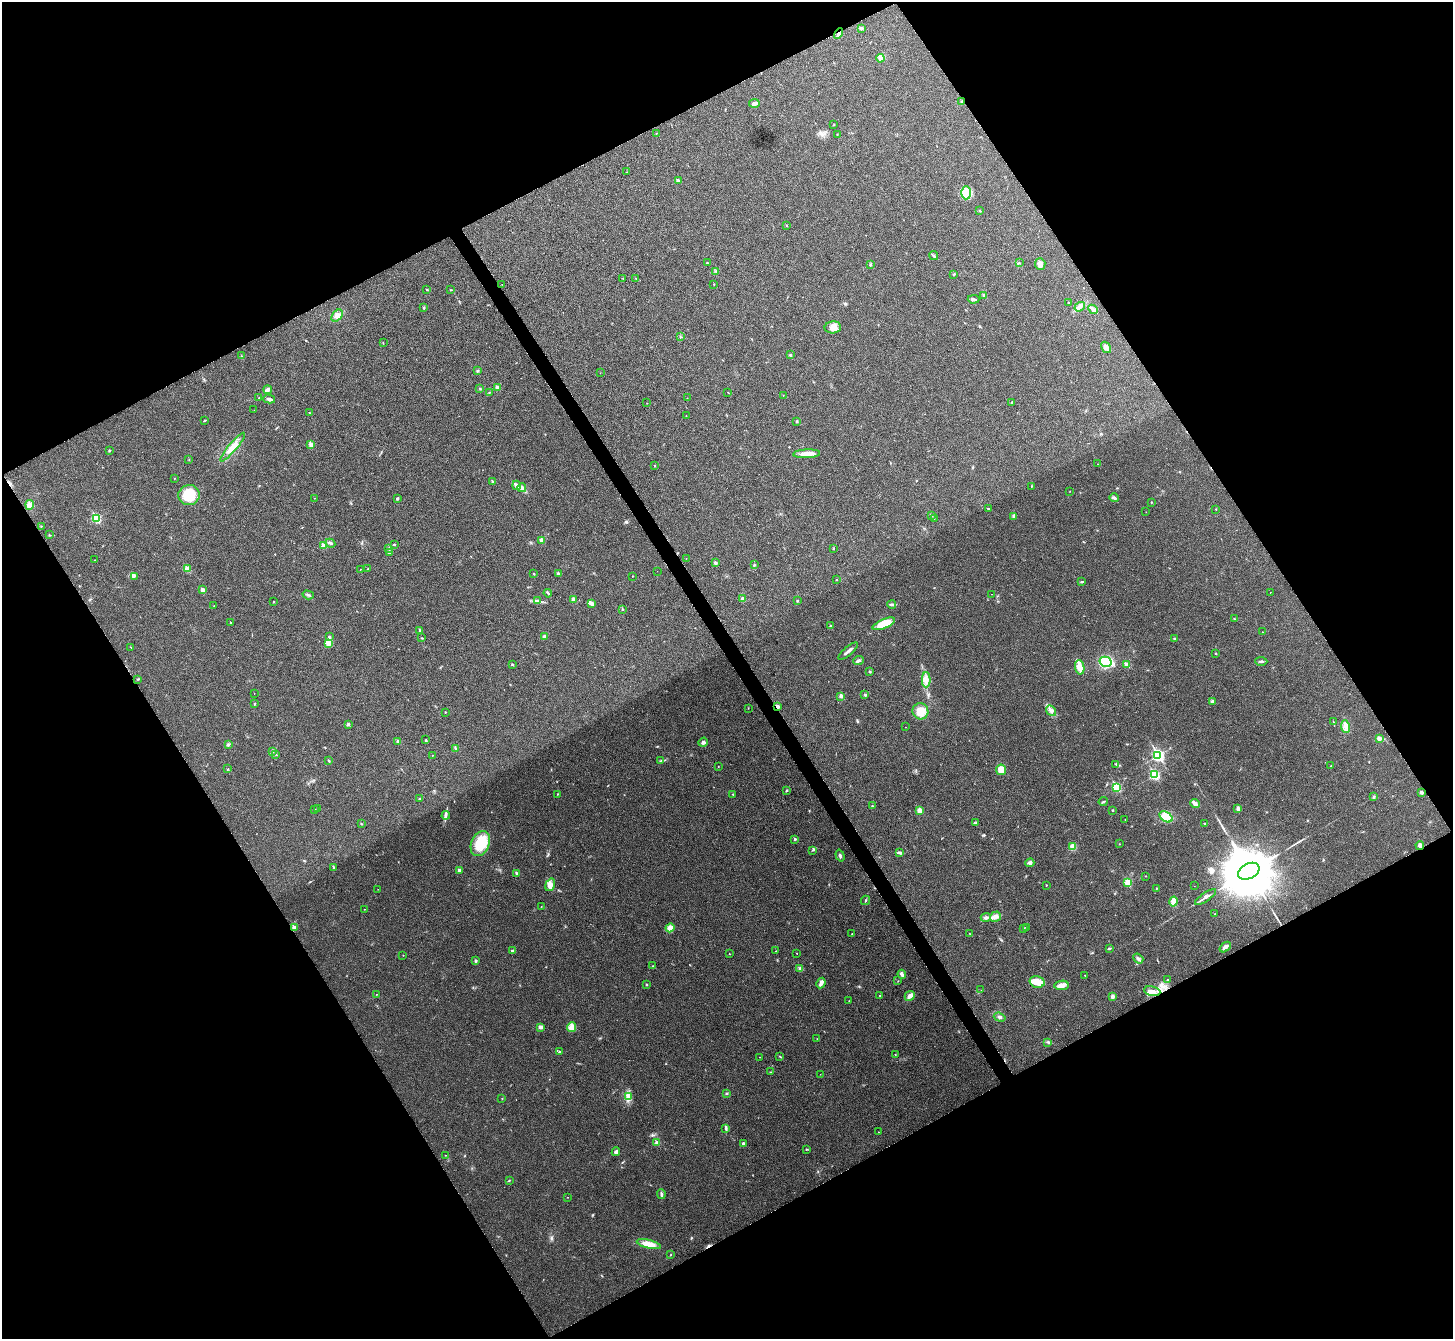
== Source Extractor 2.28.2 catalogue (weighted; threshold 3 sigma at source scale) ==
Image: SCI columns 7-5807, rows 163-5509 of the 5817 x 5809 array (HDU 1 of 3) = the unmasked area's bounding box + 8 px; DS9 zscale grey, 4 x 4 block average (1 PNG px = mean of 4 x 4 image px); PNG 1455 x 1341 px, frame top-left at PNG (2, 2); each listed source drawn as its Kron ellipse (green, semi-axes under 4 px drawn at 4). Shown black and unused: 48% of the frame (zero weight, under 3 of 4 exposures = <1% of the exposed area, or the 3 px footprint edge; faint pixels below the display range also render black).
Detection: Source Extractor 2.28.2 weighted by HDU 2 'WHT'. Background 0.0467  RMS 0.0066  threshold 0.0295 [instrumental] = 3 sigma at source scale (4.5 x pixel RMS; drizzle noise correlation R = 1.50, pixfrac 1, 0.05/0.05 arcsec/px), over >= 5 px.
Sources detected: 289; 1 cosmic-ray / hot-pixel residue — neither listed nor drawn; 1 coinciding with a brighter row at this scale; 5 inside a brighter listed object's ellipse — not listed separately; the other 282 listed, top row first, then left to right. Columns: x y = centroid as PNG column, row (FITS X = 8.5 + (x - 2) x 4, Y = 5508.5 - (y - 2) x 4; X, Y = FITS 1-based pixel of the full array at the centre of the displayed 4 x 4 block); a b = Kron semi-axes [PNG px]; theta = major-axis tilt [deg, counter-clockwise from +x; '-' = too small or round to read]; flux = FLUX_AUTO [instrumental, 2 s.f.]
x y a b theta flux
861 28 3 2 - 6.6
839 34 5 2 - 10
880 58 4 3 - 8.3
962 101 2 2 - 4
754 103 5 4 - 12
834 125 2 2 - 2.1
656 133 2 2 - 1.2
837 134 2 2 - 2.4
627 172 2 2 - 1
678 181 3 3 - 7.6
966 193 6 5 - 32
979 210 2 2 - 1.7
786 225 2 2 - 6.5
934 256 5 2 - 3.6
707 263 2 2 - 4.2
1019 263 2 2 - 1.8
1040 264 6 5 - 16
870 265 2 2 - 1.4
716 271 3 2 - 4.2
954 274 3 2 - 2.6
623 278 2 2 - 1.2
636 278 2 2 - 2
502 284 2 2 - 0.72
714 284 2 2 - 2.4
427 289 2 2 - 2.4
451 290 3 2 - 2.2
984 295 3 2 - 3.8
974 299 6 2 2 7.5
1069 303 2 2 - 6.3
424 307 2 2 - 4.1
1080 307 5 3 - 12
1093 309 5 3 - 14
337 316 7 4 49 21
833 327 8 6 4 26
680 337 2 2 - 1.6
383 343 3 2 - 1.6
1106 347 6 4 -58 13
790 355 2 2 - 11
242 356 2 2 - 1.1
477 371 2 2 - 5.5
600 373 2 2 - 0.65
480 388 2 2 - 3.1
497 388 2 2 - 34
268 390 4 3 - 12
489 392 2 2 - 1.4
728 392 2 2 - 1.2
783 395 2 2 - 1.5
259 398 2 2 - 1.9
687 398 2 2 - 1.7
269 399 6 3 -15 11
1012 402 3 2 - 1.4
647 403 2 2 - 1.1
254 410 2 2 - 0.6
309 413 2 2 - 1.9
686 416 2 2 - 1.7
204 420 3 2 - 2.3
797 421 3 2 - 3.5
311 445 2 2 - 41
233 447 18 4 50 38
109 451 3 2 - 3.4
807 454 13 4 3 26
189 460 2 2 - 1.5
1098 464 2 2 - 0.87
655 466 2 2 - 2
174 478 2 2 - 1.3
493 482 2 2 - 15
516 485 5 3 - 8.6
1031 486 3 2 - 2.3
522 488 4 3 - 14
1070 491 2 2 - 1.1
189 495 10 10 - 110
314 498 2 2 - 1.5
397 498 3 2 - 4.2
1114 498 5 3 - 8.1
1151 502 3 2 - 1.7
30 505 5 4 - 18
988 509 4 2 - 3.5
1216 509 2 2 - 1.4
1146 512 2 2 - 0.52
932 515 2 2 - 1.4
1014 517 3 2 - 5
96 518 2 2 - 300
934 519 2 2 - 0.91
41 526 2 2 - 2.1
49 535 2 2 - 1.8
542 540 3 3 - 12
330 543 5 2 - 4.6
394 545 3 2 - 2.8
323 546 2 2 - 58
389 548 3 2 - 6.2
833 548 2 2 - 1.6
389 552 3 2 - 9.5
686 558 2 2 - 1.2
95 560 2 2 - 0.94
715 563 2 2 - 24
754 565 2 2 - 4.1
187 569 2 2 - 97
360 569 2 2 - 1.9
368 569 2 2 - 2.4
657 571 2 2 - 0.41
558 573 3 2 - 4.3
534 574 2 2 - 5
134 576 3 2 - 4.7
632 576 2 2 - 0.99
837 579 2 2 - 1.3
1082 582 3 2 - 3.5
203 590 2 2 - 44
1270 592 2 2 - 0.77
548 593 4 2 - 3.7
991 594 2 2 - 0.68
308 595 6 2 -17 4.8
743 598 2 2 - 6
573 599 2 2 - 32
537 601 3 2 - 2.8
797 601 2 2 - 8.1
274 602 2 2 - 3.6
592 603 3 3 - 14
892 604 4 2 - 6
214 606 2 2 - 1.4
623 610 2 2 - 7.5
1234 619 2 2 - 1.7
230 622 2 2 - 1.5
884 624 12 4 22 60
830 626 2 2 - 13
420 631 2 2 - 15
1262 632 2 2 - 1.8
544 636 3 2 - 8.4
329 637 3 2 - 8.8
422 638 3 2 - 1.6
1174 638 3 2 - 2.7
328 643 4 3 - 11
131 647 2 2 - 1.1
848 651 12 2 40 15
1216 654 3 2 - 1.9
858 661 5 3 - 8.3
1261 661 6 2 -3 5.6
1105 662 6 5 - 180
512 664 2 2 - 8
1126 665 3 3 - 11
1080 667 7 4 -81 32
870 671 3 2 - 2.8
138 679 2 2 - 2.1
926 680 7 4 -90 18
254 694 2 2 - 0.63
865 695 2 2 - 5.7
841 696 4 3 - 8.4
1212 702 4 3 - 8.4
254 704 4 2 - 2.1
777 706 3 2 - 15
748 708 2 2 - 1.5
920 711 8 8 - 55
1051 711 6 3 -52 13
445 712 2 2 - 4.6
1333 721 2 2 - 1.6
348 724 3 3 - 7.5
1345 726 6 4 -81 18
905 727 2 2 - 0.8
1379 738 2 2 - 18
426 740 2 2 - 1.6
398 741 3 2 - 5.2
703 742 5 3 - 9.8
228 745 3 2 - 5.3
456 749 3 2 - 3.2
273 751 3 2 - 2.8
276 755 2 2 - 1.8
432 755 2 2 - 1
1158 755 3 2 - 760
661 760 2 2 - 2
329 761 3 2 - 2.4
1116 764 3 2 - 3.4
1331 765 2 2 - 1.2
718 766 2 2 - 1.5
228 769 3 2 - 1.9
1001 770 5 5 - 44
1154 775 3 2 - 400
1117 787 2 2 - 270
786 790 2 2 - 5.5
1421 792 3 3 - 7.7
557 794 2 2 - 1.3
733 794 2 2 - 4.5
1374 797 2 2 - 6.3
419 799 2 2 - 1.4
1103 802 4 2 - 3.2
1195 803 5 2 - 20
872 806 2 2 - 2.6
1238 808 4 3 - 6.9
317 809 2 2 - 1.2
315 810 2 2 - 1.1
920 810 4 3 - 18
1113 810 2 2 - 2
446 815 4 2 - 6.9
1166 817 7 4 -34 76
1125 820 2 2 - 1.1
976 823 3 2 - 3.7
1204 823 2 2 - 1.8
361 824 2 2 - 2
795 839 2 2 - 14
480 843 13 9 65 120
1119 844 2 2 - 1
1420 845 4 3 - 10
1073 847 4 4 - 29
813 850 2 2 - 2.8
900 853 4 2 - 11
840 855 6 2 -72 6
1030 863 4 4 - 8.9
334 868 2 2 - 2.6
459 870 2 2 - 19
1249 871 11 7 27 47000
516 873 2 2 - 14
1145 876 2 2 - 1.6
1128 883 2 2 - 150
550 885 6 4 72 18
1046 885 3 2 - 1.4
1194 886 2 2 - 0.5
1156 888 2 2 - 1.5
378 889 2 2 - 1.1
1205 897 12 3 34 14
866 900 5 2 - 3.9
1173 902 5 2 - 52
541 907 2 2 - 1.2
364 909 2 2 - 1.7
1215 914 2 2 - 1.3
986 917 5 3 - 7.9
995 917 6 5 - 15
1026 927 3 2 - 2.6
294 928 2 2 - 50
670 928 4 3 - 19
1024 928 2 2 - 4.4
852 934 2 2 - 1.2
970 934 2 2 - 1.2
1225 947 6 3 39 19
1109 948 3 2 - 3.1
512 951 3 3 - 8.7
776 951 2 2 - 1.1
797 953 2 2 - 1.7
729 954 2 2 - 2.6
403 955 2 2 - 1.2
1138 958 6 2 -39 7.3
476 961 3 2 - 4.2
652 966 2 2 - 1.6
800 968 3 2 - 6.3
902 974 4 3 - 9.5
1085 975 2 2 - 1.7
1168 980 2 2 - 2.8
898 981 2 2 - 1.3
1037 982 7 5 -14 62
821 983 5 3 - 18
646 985 2 2 - 6.3
1061 985 7 4 7 24
981 990 2 2 - 0.74
1152 991 8 5 -10 23
377 994 2 2 - 1.3
880 996 2 2 - 3.4
910 996 5 4 - 15
1112 997 4 3 - 10
849 1001 2 2 - 1.3
1000 1017 6 3 -18 8.9
540 1027 4 3 - 9.8
572 1027 5 3 - 11
817 1038 2 2 - 0.79
1048 1042 3 2 - 4.5
559 1052 2 2 - 2.3
895 1055 2 2 - 1.8
760 1057 2 2 - 0.81
780 1057 3 2 - 2.6
770 1072 2 2 - 1.3
820 1074 2 2 - 1.1
727 1093 2 2 - 5.2
628 1097 4 2 - 7.6
502 1098 2 2 - 1.6
726 1129 3 2 - 4.7
878 1132 2 2 - 1.2
657 1143 2 2 - 40
744 1144 3 3 - 9.5
806 1149 2 2 - 3.8
616 1152 4 4 - 9
445 1155 2 2 - 0.9
509 1180 2 2 - 1.3
661 1194 5 2 - 6.6
567 1197 2 2 - 0.99
649 1244 12 4 -14 51
671 1255 2 2 - 1.8
Overlapping masked pixels (flux is a lower limit): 5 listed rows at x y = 839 34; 962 101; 777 706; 1420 845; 294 928
Diffuse or blended objects may show on this block-average render without a row.